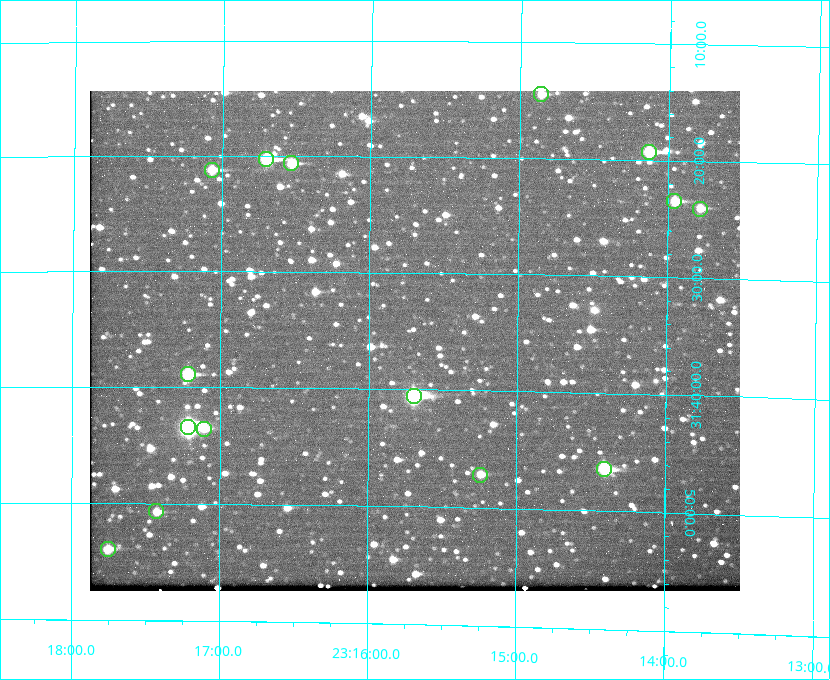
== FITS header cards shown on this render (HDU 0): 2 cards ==
NAXIS1  =                  650 / Width of table row in bytes
NAXIS2  =                  500 / Number of rows in table

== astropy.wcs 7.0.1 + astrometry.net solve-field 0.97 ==
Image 650 x 500 px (HDU 0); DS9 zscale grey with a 90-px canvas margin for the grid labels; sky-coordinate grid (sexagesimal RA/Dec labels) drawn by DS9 from the SOLVED WCS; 15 Tycho-2 reference stars matched to detected sources circled (green)
Header WCS: none
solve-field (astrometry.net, Tycho-2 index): SOLVED blind (the file carries no WCS)
Solved WCS: RA---TAN-SIP/DEC--TAN-SIP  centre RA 23:15:41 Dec +31:36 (348.92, +31.60 deg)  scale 5.16 arcsec/px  FOV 55.9' x 42.9'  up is +179 deg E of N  parity flipped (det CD > 0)
(file carries no celestial WCS; the grid is the blind solution)
Tycho-2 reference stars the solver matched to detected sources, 15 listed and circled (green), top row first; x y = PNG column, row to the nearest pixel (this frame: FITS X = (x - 90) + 1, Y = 500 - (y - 91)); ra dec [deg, ICRS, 3 dp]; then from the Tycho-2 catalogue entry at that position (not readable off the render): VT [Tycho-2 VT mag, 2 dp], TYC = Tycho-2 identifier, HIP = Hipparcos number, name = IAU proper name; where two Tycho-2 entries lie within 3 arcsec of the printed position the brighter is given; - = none
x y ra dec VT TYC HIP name
541 94 348.716 +31.241 10.71 2751-1879-1 - -
649 152 348.533 +31.321 8.95 2751-241-1 - -
266 159 349.176 +31.338 8.87 2752-38-1 - -
291 163 349.134 +31.344 10.32 2752-30-1 - -
212 170 349.268 +31.354 10.15 2752-13-1 - -
674 201 348.489 +31.392 10.19 2751-871-1 - -
700 209 348.446 +31.401 10.83 2751-661-1 - -
188 374 349.305 +31.647 9.68 2752-19-1 - -
414 396 348.924 +31.676 7.66 2752-472-1 114838 -
188 427 349.304 +31.724 8.18 2752-1095-1 114975 -
204 429 349.277 +31.726 11.07 2752-324-1 - -
604 469 348.603 +31.774 10.34 2751-877-1 - -
480 475 348.810 +31.787 10.96 2752-75-1 - -
156 511 349.356 +31.845 11.03 2752-240-1 - -
108 549 349.438 +31.899 10.25 2756-491-1 - -